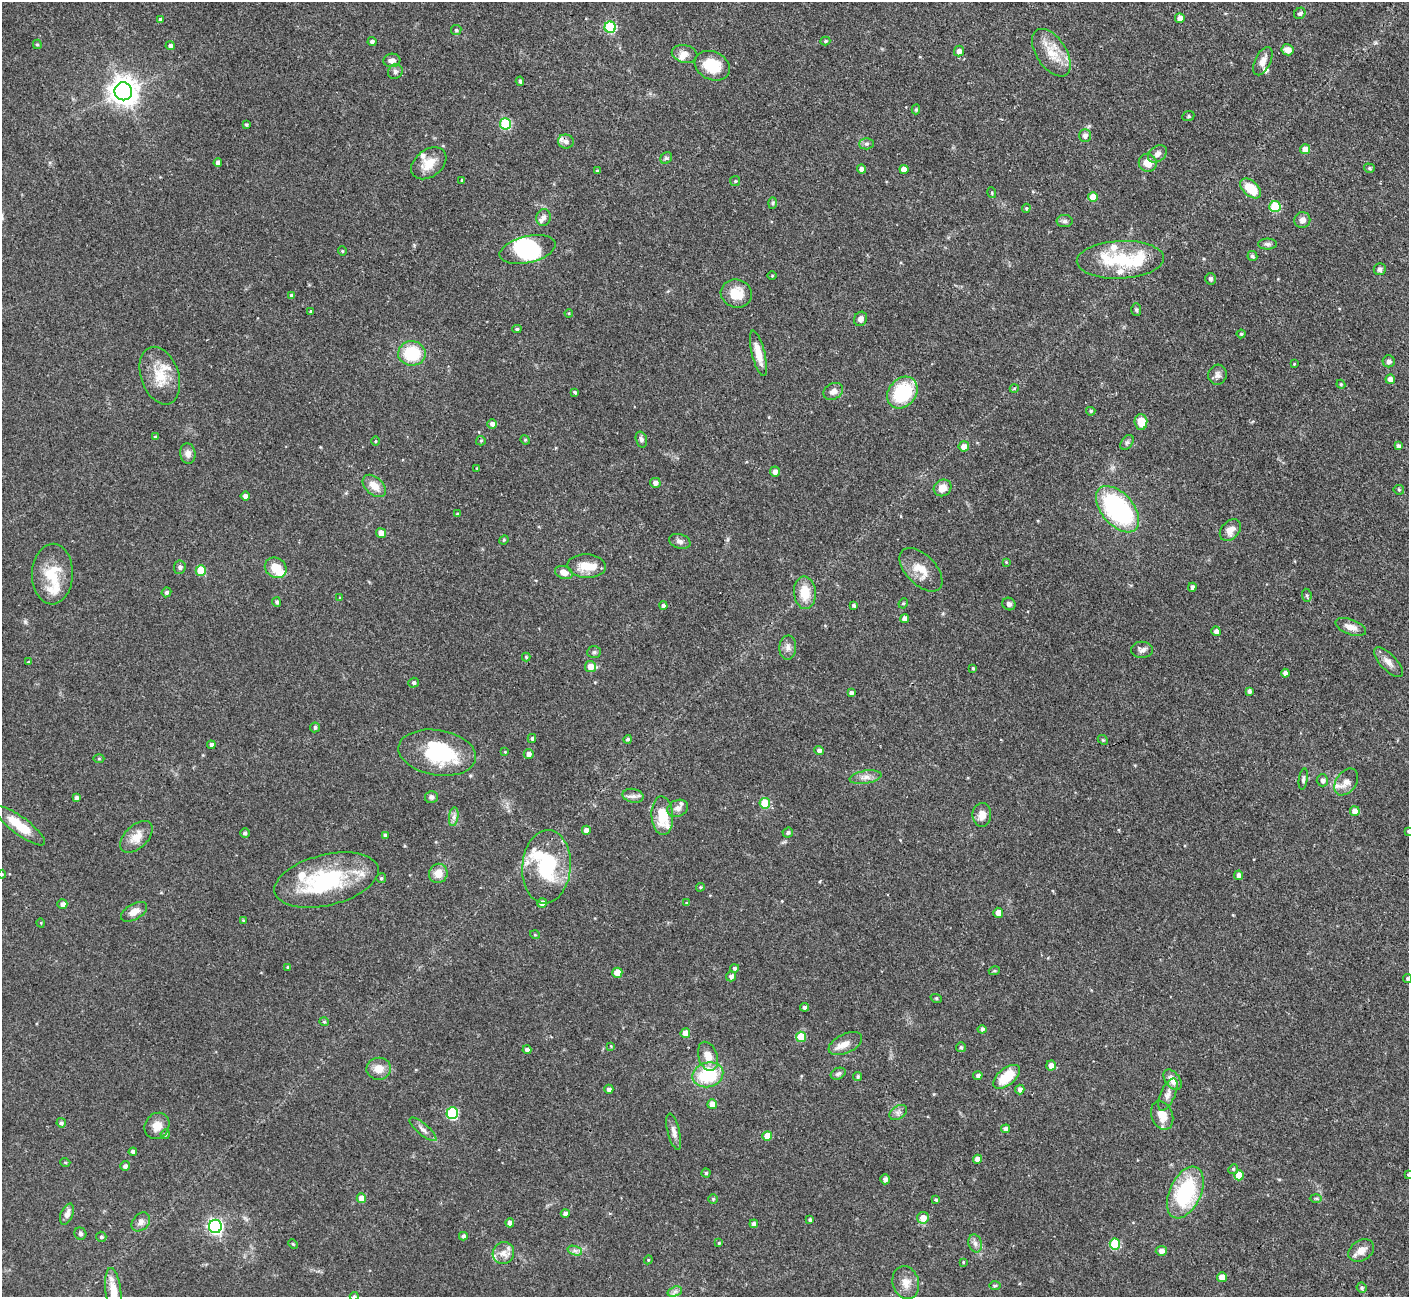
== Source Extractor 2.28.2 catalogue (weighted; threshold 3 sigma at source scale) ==
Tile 10 of 4 x 4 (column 2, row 3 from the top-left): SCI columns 1409-2815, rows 1450-2744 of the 5629 x 5618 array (HDU 1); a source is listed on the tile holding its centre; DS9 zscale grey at full resolution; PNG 1411 x 1299 px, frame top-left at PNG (2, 2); each listed source drawn as its Kron ellipse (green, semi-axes under 4 px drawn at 4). Shown black and unused: <1% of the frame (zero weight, under 3 of 4 exposures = <1% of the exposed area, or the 3 px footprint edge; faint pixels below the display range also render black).
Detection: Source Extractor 2.28.2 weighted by HDU 2 'WHT'; one run over the whole footprint, this tile lists its part. Background 0.0876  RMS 0.0036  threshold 0.0162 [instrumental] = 3 sigma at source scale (4.5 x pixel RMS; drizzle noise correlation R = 1.50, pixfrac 1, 0.05/0.05 arcsec/px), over >= 5 px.
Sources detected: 282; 5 inside a brighter object's white glare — neither listed nor drawn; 18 inside a brighter listed object's ellipse — not listed separately; the other 259 listed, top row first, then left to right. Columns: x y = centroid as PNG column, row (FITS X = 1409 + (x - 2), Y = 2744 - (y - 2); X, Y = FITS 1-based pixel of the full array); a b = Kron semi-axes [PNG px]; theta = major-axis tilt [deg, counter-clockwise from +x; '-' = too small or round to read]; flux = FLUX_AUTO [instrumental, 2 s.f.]
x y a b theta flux
1300 13 6 5 - 0.71
1180 18 5 5 - 2
160 19 4 4 - 0.59
610 27 6 5 - 30
456 30 5 5 - 0.57
825 41 5 4 - 0.53
372 42 4 4 - 1.1
37 44 5 4 - 0.5
170 46 4 4 - 1.1
1288 50 6 5 - 2.7
959 51 5 5 - 1.9
1051 53 27 15 -56 8.5
685 54 13 8 -12 2.3
392 60 8 7 - 1.6
1263 61 15 8 63 2.8
712 66 18 14 -26 11
395 72 8 7 - 1
520 81 4 4 - 0.53
123 91 9 8 - 450
916 109 5 4 - 0.56
1188 116 6 5 - 0.57
246 124 3 3 - 0.54
506 124 6 5 - 24
1085 136 6 6 - 1.8
566 141 8 7 - 1.8
866 144 7 5 1 0.83
1305 149 5 5 - 3
1157 154 10 7 38 1.8
666 158 6 5 - 0.65
218 163 4 4 - 1.7
429 163 19 13 37 5.9
1148 163 9 8 - 4.2
1369 168 5 4 - 0.67
861 169 5 4 - 1.7
904 169 4 4 - 3.2
597 171 4 3 - 0.38
462 180 3 3 - 0.47
735 181 5 5 - 0.55
1250 188 12 7 -42 8.7
992 193 5 3 - 0.35
1093 197 5 5 - 5.5
773 203 6 4 88 0.48
1275 207 5 5 - 16
1026 208 5 4 - 0.42
543 217 8 7 - 1.2
1302 220 8 8 - 2.1
1065 221 8 6 -1 0.96
1267 244 9 5 0 1.1
528 249 28 13 13 19
342 251 5 4 - 0.43
1252 256 5 5 - 0.82
1120 260 44 19 3 20
1380 269 6 6 - 0.9
772 276 4 3 - 0.32
1210 279 6 5 - 0.98
736 294 16 14 -16 7
292 296 4 4 - 1.4
1136 310 6 5 - 0.6
311 311 3 3 - 0.43
569 313 4 3 - 0.31
860 319 7 6 - 1.6
517 329 4 4 - 0.62
1241 334 4 4 - 0.56
412 353 14 12 -1 16
758 353 23 6 -76 5.3
1389 361 6 6 - 0.96
1294 364 4 2 - 0.31
1217 375 10 9 - 1.7
160 376 30 19 -71 9.4
1390 379 5 4 - 2.3
1341 384 4 4 - 0.41
1014 389 4 3 - 0.3
833 391 10 8 28 2
575 392 4 3 - 0.6
902 393 17 13 51 22
1091 411 4 4 - 0.63
1141 422 8 6 -87 5.1
492 424 5 5 - 1.3
155 437 4 3 - 0.56
525 440 5 4 - 0.5
641 440 8 5 -73 1
375 441 5 3 - 0.33
481 441 5 4 - 0.51
1127 442 8 5 53 0.86
964 446 5 5 - 2.3
1398 446 4 4 - 1.2
188 454 10 7 -84 2.2
477 468 3 2 - 0.27
775 472 5 5 - 1.9
655 483 5 5 - 1.7
374 486 13 8 -42 4.1
943 488 9 8 - 3.1
1399 490 5 5 - 0.47
245 496 4 4 - 1.8
1118 509 27 16 -49 56
458 514 4 3 - 0.55
1230 530 12 8 47 2.6
381 533 5 4 - 2.8
504 540 5 4 - 0.42
680 541 11 7 -17 1.5
1006 562 4 3 - 0.31
586 566 19 11 -3 6.4
180 567 7 6 - 0.84
276 568 11 9 -31 6.1
201 570 5 5 - 13
921 570 26 15 -46 6.3
564 572 9 6 -19 2.5
52 574 30 20 88 12
1192 587 4 4 - 1
166 592 5 4 - 0.8
805 593 16 11 -86 7.3
1307 595 6 4 -83 0.63
340 598 4 4 - 0.38
277 602 5 4 - 0.85
903 603 5 4 - 0.55
1009 604 7 6 - 1.2
663 605 4 4 - 0.98
854 605 4 4 - 0.66
905 619 4 4 - 2.1
1351 627 16 7 -21 3
1216 631 5 4 - 1.4
788 648 12 8 86 1.9
1142 650 11 8 0 1.5
594 652 7 5 3 0.77
526 657 4 4 - 0.44
28 662 4 3 - 0.36
1388 662 19 8 -46 2.7
590 666 5 5 - 4
973 668 3 3 - 0.49
1285 673 4 4 - 1.8
414 683 5 5 - 0.85
1249 691 4 3 - 1.1
851 693 4 3 - 0.96
315 727 5 5 - 0.85
532 738 4 3 - 0.68
628 739 4 4 - 0.61
1103 740 5 4 - 0.42
211 745 4 4 - 1.1
819 751 5 4 - 1.1
505 752 3 3 - 0.28
437 753 39 22 -9 27
529 754 5 5 - 1.5
99 758 5 3 - 0.41
866 777 16 6 9 2.3
1303 779 11 4 82 0.82
1322 780 6 5 - 1.3
1346 782 15 10 54 3.4
633 796 10 7 -11 1.6
431 797 6 6 - 1.1
76 798 4 4 - 0.99
765 803 5 5 - 11
678 808 11 8 24 1.7
1355 811 5 5 - 3
662 815 19 10 -87 10
982 815 12 9 88 3.2
454 817 9 4 82 1.2
20 826 30 8 -37 9.3
586 830 4 4 - 2.5
1408 831 4 3 - 0.38
788 832 5 5 - 0.8
245 833 4 4 - 0.72
385 835 4 4 - 0.99
136 837 19 11 44 4.9
546 867 36 24 85 26
438 873 10 9 - 4.3
2 874 4 3 - 0.31
1239 875 5 4 - 1.9
381 878 5 5 - 0.57
326 880 53 25 13 36
700 887 4 3 - 0.42
542 903 5 5 - 2.3
687 903 4 4 - 0.49
62 904 5 4 - 1.6
134 912 14 7 31 3.3
998 913 5 5 - 2.3
243 920 4 3 - 0.31
41 923 4 3 - 0.27
535 935 5 3 - 0.34
288 967 4 4 - 0.5
735 968 4 4 - 0.72
994 971 5 3 - 0.45
617 973 5 5 - 6.2
731 976 5 5 - 1.2
1407 979 4 4 - 0.59
936 998 6 3 -18 0.38
805 1007 4 4 - 1.1
324 1022 4 4 - 0.47
982 1029 4 4 - 0.9
685 1033 5 4 - 2.9
801 1037 5 5 - 8.7
845 1044 18 9 26 3.2
611 1046 4 4 - 0.31
961 1047 5 5 - 0.69
527 1050 4 4 - 1.3
708 1056 15 9 -73 4.2
1051 1065 5 5 - 2.6
379 1069 12 11 - 4.2
838 1074 8 5 25 0.98
708 1075 15 12 14 19
978 1075 4 4 - 1.2
858 1077 4 4 - 0.58
1007 1077 16 8 39 10
1173 1080 11 7 -53 3.2
609 1089 4 4 - 1.1
1020 1090 5 4 - 1.2
1168 1094 17 7 66 2.3
712 1104 5 4 - 2.6
898 1112 10 6 36 1.4
452 1113 6 5 - 29
1162 1115 15 10 -69 4.9
61 1123 5 4 - 0.78
157 1126 14 12 55 3.7
423 1129 17 5 -40 1.7
1005 1129 5 4 - 1.5
674 1132 18 6 -76 2.1
165 1134 4 4 - 0.54
767 1136 5 5 - 4.6
133 1152 4 4 - 1.2
978 1159 4 4 - 2.6
65 1162 5 3 - 0.35
125 1166 5 4 - 1
1233 1169 5 4 - 0.54
706 1173 4 4 - 0.49
1239 1175 5 5 - 7
1408 1175 3 3 - 0.38
885 1179 5 5 - 1.4
1185 1192 27 15 65 32
361 1198 5 4 - 3.3
1316 1198 6 4 -1 0.48
713 1199 4 4 - 0.38
936 1200 4 3 - 0.64
565 1213 4 4 - 1.2
67 1214 11 6 67 2.2
923 1218 6 6 - 3.6
810 1220 4 3 - 0.85
141 1222 11 8 47 1.8
510 1223 4 4 - 1.9
754 1224 4 4 - 1.2
215 1226 6 6 - 92
80 1234 6 5 - 0.85
463 1236 4 4 - 0.95
101 1237 5 5 - 0.63
719 1243 3 3 - 0.39
975 1243 9 6 -75 1.5
293 1244 5 3 - 0.37
1115 1244 5 5 - 18
1361 1250 14 10 32 3.2
575 1251 7 4 -19 1.1
1161 1251 5 5 - 2
503 1253 11 10 - 2.8
648 1260 4 3 - 0.33
963 1262 4 3 - 0.33
1222 1277 5 5 - 4.5
906 1283 17 13 -73 3.7
995 1286 6 4 1 0.49
1362 1288 5 5 - 0.69
675 1291 7 4 19 1.1
113 1292 24 8 -83 5.8
354 1296 4 3 - 0.5
Overlapping masked pixels (flux is a lower limit): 1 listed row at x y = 566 141
Isophote crosses this tile's border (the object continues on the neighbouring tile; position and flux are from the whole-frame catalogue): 6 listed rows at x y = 1408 831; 2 874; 1407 979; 1408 1175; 113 1292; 354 1296